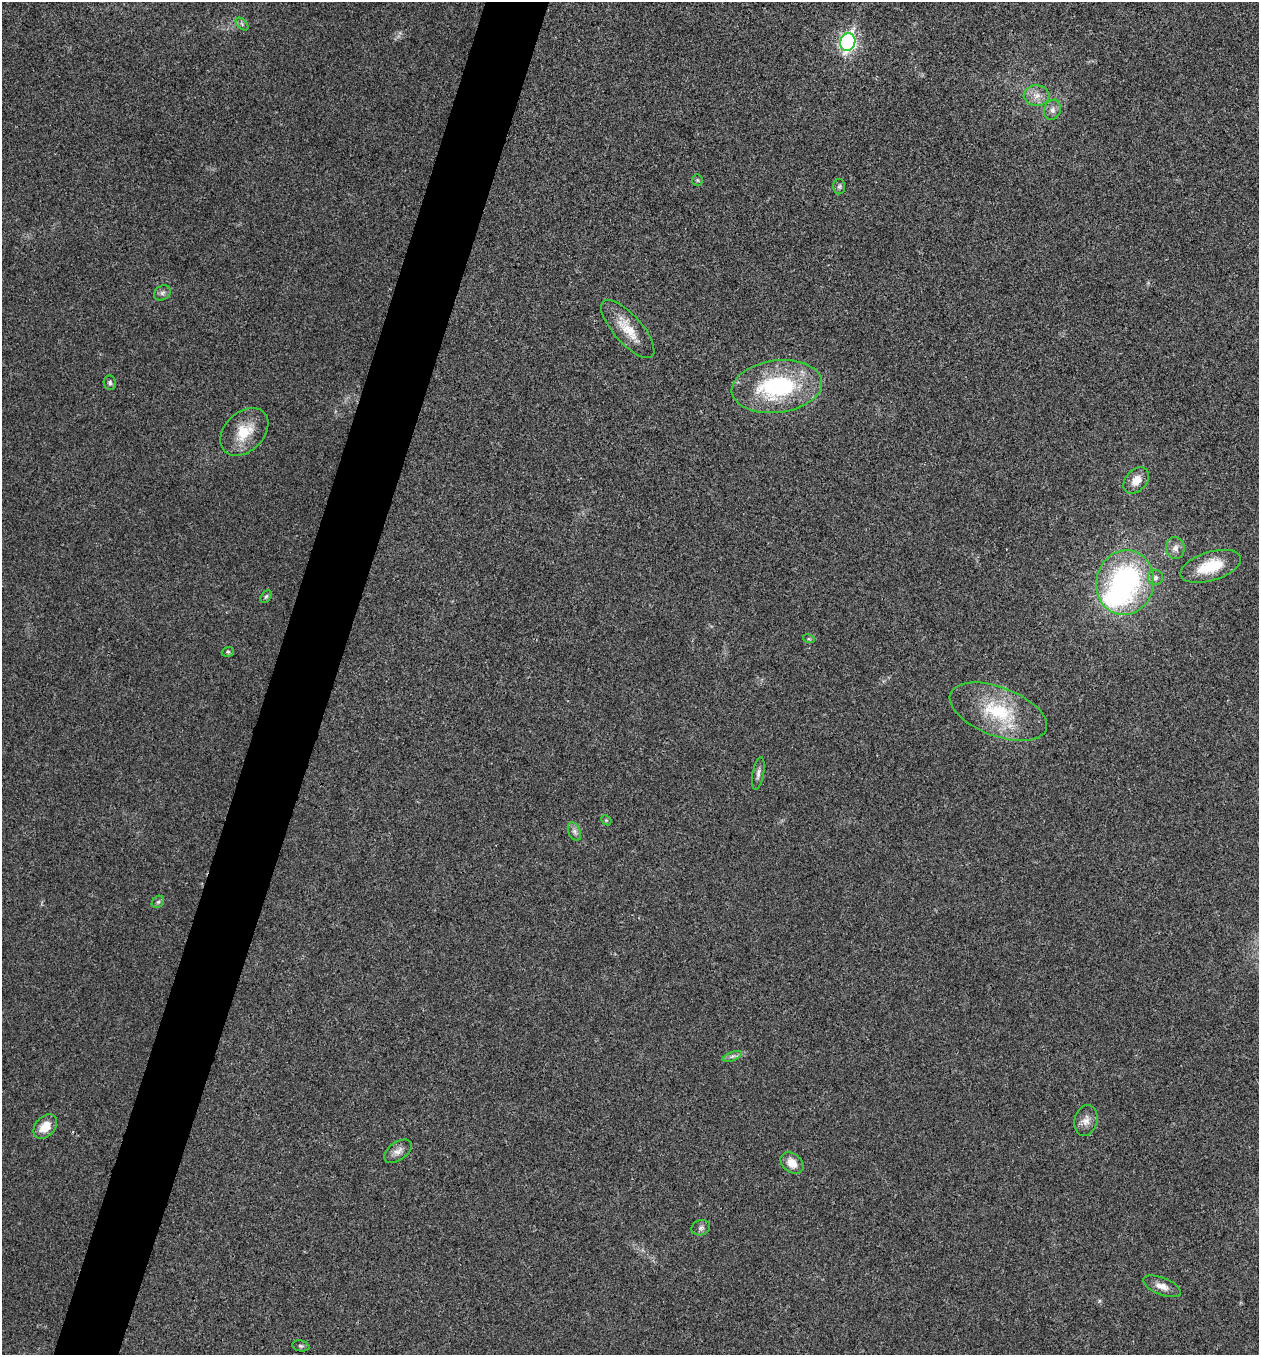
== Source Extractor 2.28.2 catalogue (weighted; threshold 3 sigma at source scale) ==
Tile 7 of 4 x 4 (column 3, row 2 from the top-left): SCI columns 2652-3908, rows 2711-4063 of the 5432 x 5418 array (HDU 1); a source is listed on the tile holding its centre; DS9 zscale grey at full resolution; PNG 1261 x 1357 px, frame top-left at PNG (2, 2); each listed source drawn as its Kron ellipse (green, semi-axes under 4 px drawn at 4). Shown black and unused: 5% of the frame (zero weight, under 3 of 4 exposures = <1% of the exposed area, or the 3 px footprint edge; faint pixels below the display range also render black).
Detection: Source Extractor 2.28.2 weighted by HDU 2 'WHT'; one run over the whole footprint, this tile lists its part. Background 0.0241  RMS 0.0054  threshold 0.0242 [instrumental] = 3 sigma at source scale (4.5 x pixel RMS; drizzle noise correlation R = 1.50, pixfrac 1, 0.05/0.05 arcsec/px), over >= 5 px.
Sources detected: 33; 1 inside a brighter object's white glare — neither listed nor drawn; the other 32 listed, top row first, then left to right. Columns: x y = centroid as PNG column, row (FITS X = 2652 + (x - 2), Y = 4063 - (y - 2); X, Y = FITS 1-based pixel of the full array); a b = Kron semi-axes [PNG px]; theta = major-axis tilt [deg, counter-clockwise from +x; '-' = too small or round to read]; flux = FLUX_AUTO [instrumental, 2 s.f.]
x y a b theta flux
242 24 8 4 -46 1.1
848 42 9 7 74 150
1037 96 13 10 -2 4.9
1052 110 10 8 66 2.7
697 180 6 5 - 0.85
839 186 8 6 88 1.2
162 293 9 7 32 1.7
628 329 37 14 -48 13
110 383 7 6 - 1.3
777 387 45 26 7 62
244 432 28 19 44 15
1136 480 15 10 48 5.9
1175 548 11 9 -79 3.2
1211 566 31 14 17 19
1155 578 7 7 - 2
1125 583 32 29 79 98
266 596 7 4 61 0.99
809 639 6 3 -18 0.67
228 652 6 4 19 0.86
998 712 51 24 -21 37
758 774 16 5 79 2.3
606 820 6 4 -44 0.58
574 832 9 6 -67 1.9
158 902 7 5 43 1.1
732 1056 10 3 21 1.4
1086 1120 16 11 74 4.3
45 1127 14 10 47 8.3
398 1151 16 9 36 3.7
792 1163 13 9 -38 6.1
701 1228 9 7 16 1.7
1162 1286 20 8 -21 4.5
301 1346 8 5 -10 1.1